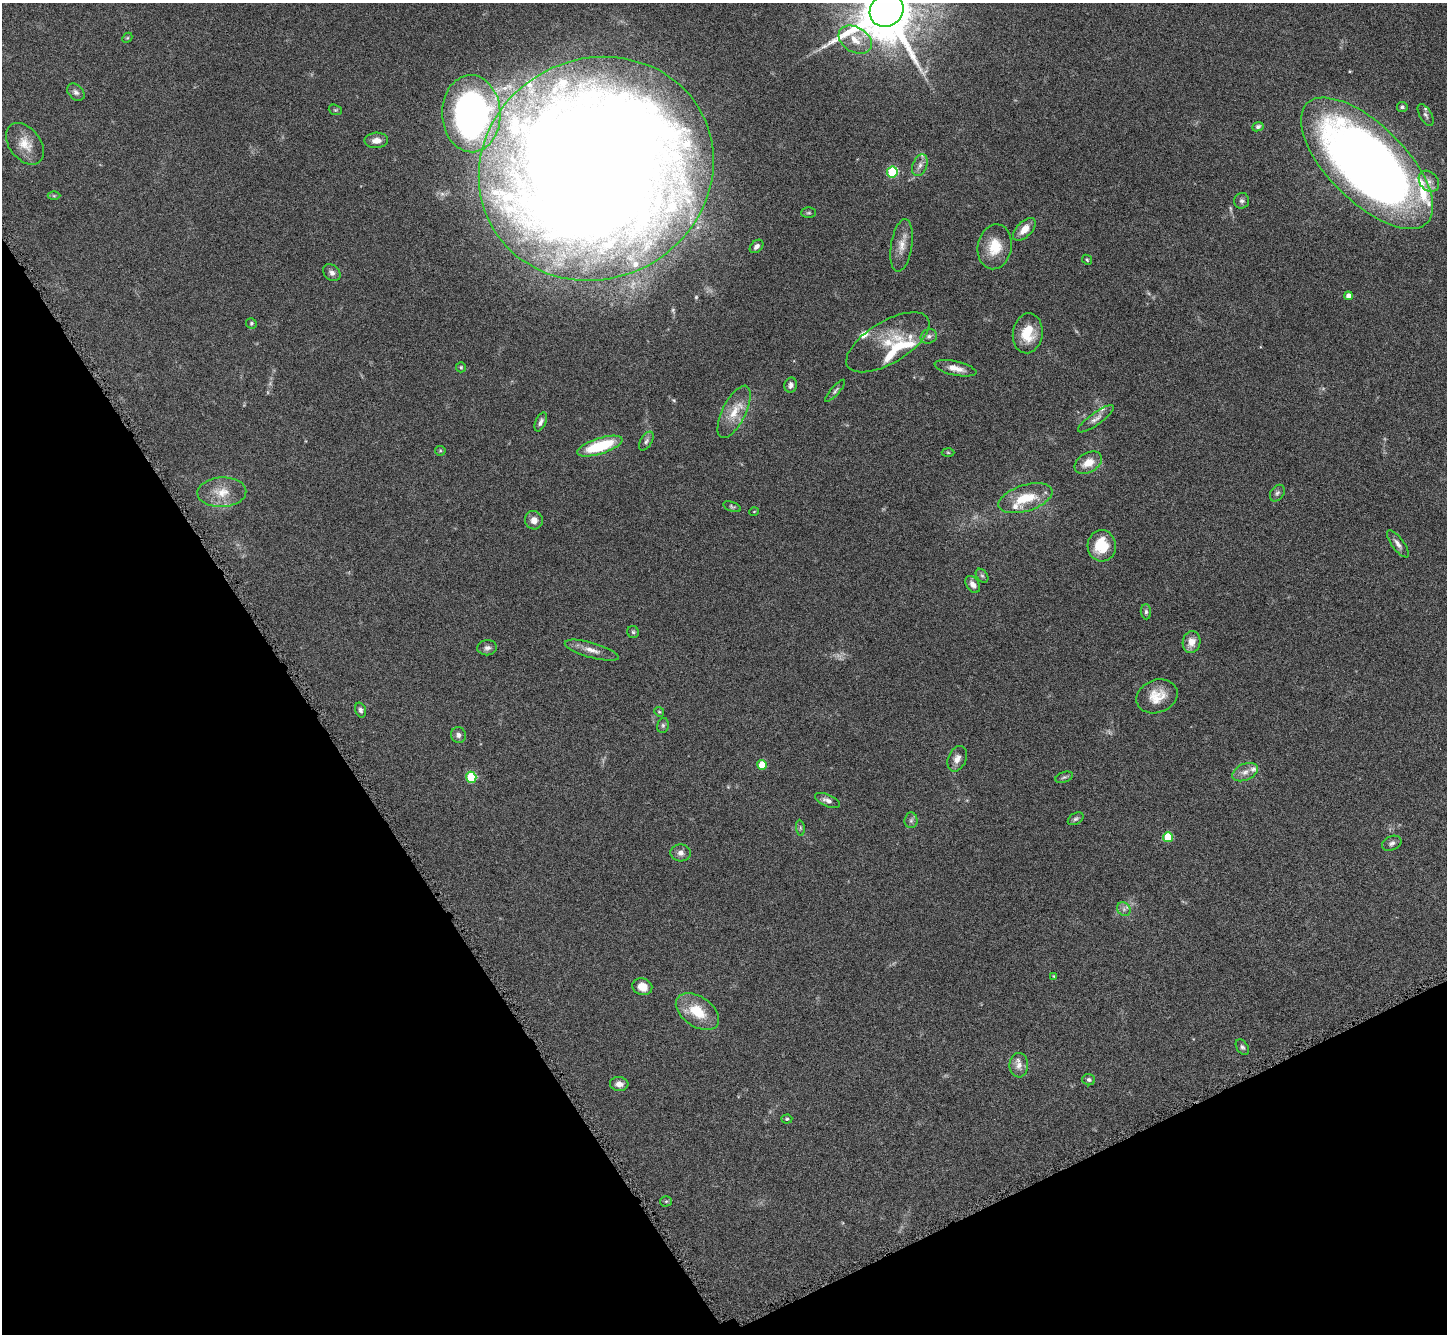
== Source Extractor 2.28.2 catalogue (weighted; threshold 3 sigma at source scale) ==
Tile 14 of 4 x 4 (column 2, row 4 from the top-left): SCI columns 1460-2904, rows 302-1633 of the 5805 x 5795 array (HDU 1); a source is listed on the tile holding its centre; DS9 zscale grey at full resolution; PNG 1449 x 1336 px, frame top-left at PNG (2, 3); each listed source drawn as its Kron ellipse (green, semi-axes under 4 px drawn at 4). Shown black and unused: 27% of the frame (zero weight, under 8 of 16 exposures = <1% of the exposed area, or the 3 px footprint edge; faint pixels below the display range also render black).
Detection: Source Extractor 2.28.2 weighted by HDU 2 'WHT'; one run over the whole footprint, this tile lists its part. Background 0.0645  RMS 0.003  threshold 0.0124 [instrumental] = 3 sigma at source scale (4.09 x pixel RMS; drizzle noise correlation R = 1.36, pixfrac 0.8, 0.05/0.05 arcsec/px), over >= 5 px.
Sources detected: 100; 2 too faint to see at this stretch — neither listed nor drawn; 14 inside a brighter listed object's ellipse — not listed separately; the other 84 listed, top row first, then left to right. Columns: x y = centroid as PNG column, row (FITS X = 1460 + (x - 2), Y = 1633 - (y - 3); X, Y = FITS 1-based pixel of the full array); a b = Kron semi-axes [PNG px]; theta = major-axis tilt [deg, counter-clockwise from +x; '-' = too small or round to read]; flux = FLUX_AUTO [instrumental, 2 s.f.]
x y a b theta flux
887 10 17 16 - 2300
127 38 6 4 43 0.38
855 40 18 12 -31 4.3
76 92 10 7 -44 1.1
1402 107 5 5 - 0.56
335 110 7 5 -19 0.42
471 114 38 29 -88 110
1426 115 12 6 -59 0.92
1258 127 6 4 25 0.64
376 140 12 7 3 2.1
25 144 23 15 -51 4.7
1367 163 85 38 -45 290
920 165 11 7 70 1.6
596 169 119 110 27 1100
892 172 5 5 - 23
1429 181 11 9 -51 1.7
54 196 6 4 0 0.4
1242 201 8 7 - 0.89
809 213 7 5 0 0.51
1024 229 14 7 45 3.1
902 245 27 10 81 3.4
757 246 8 5 43 1.1
995 247 22 17 80 6.7
1087 260 6 4 -45 0.37
332 273 10 7 -44 1.2
1348 296 4 4 - 1.4
251 323 5 5 - 0.5
1028 333 20 15 82 6.8
929 336 8 7 - 0.97
888 342 47 21 31 10
461 367 5 5 - 0.44
955 368 21 7 -12 3
791 385 7 6 - 1
835 391 14 4 48 0.74
734 412 28 11 63 5.4
1096 419 21 6 36 1.6
541 422 10 5 66 0.95
646 441 10 5 58 0.87
600 446 23 8 18 15
440 451 5 5 - 0.37
948 452 6 4 -2 0.35
1088 463 15 9 31 3.9
222 492 24 14 2 5.4
1277 493 9 6 53 0.76
1025 498 28 13 18 8.8
732 507 9 4 -18 0.52
754 512 4 3 - 0.19
534 520 9 9 - 1.9
1398 544 16 6 -54 1.4
1102 546 15 14 - 9.1
982 576 8 5 -52 0.53
973 584 9 6 -55 1.6
1146 612 7 5 -89 0.69
633 632 6 6 - 0.51
1191 642 11 9 79 2.9
487 648 10 7 7 1
592 650 28 7 -16 2.6
1157 696 21 16 21 5.5
360 710 8 5 -73 0.74
659 712 5 4 - 0.33
663 725 8 6 77 0.59
458 735 8 7 - 1.1
957 759 13 9 65 2.1
762 765 5 4 - 6.6
1245 772 13 8 23 1.9
471 777 5 5 - 16
1064 777 9 5 20 0.62
828 800 13 6 -23 1.3
1076 819 8 5 30 0.68
911 820 8 6 87 0.82
800 828 8 4 -82 0.48
1168 837 5 5 - 9.8
1392 843 10 7 24 1
680 853 10 8 -5 1.4
1124 909 7 6 - 0.9
1054 976 4 4 - 0.25
642 987 10 8 -18 3.1
697 1012 24 15 -34 8.2
1242 1047 8 5 -56 0.65
1019 1065 12 9 89 2.1
1089 1080 6 5 - 0.66
619 1084 9 7 -6 1.7
787 1119 5 4 - 0.4
666 1201 6 5 - 0.43
Isophote crosses this tile's border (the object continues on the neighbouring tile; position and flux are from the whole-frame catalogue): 1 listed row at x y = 887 10